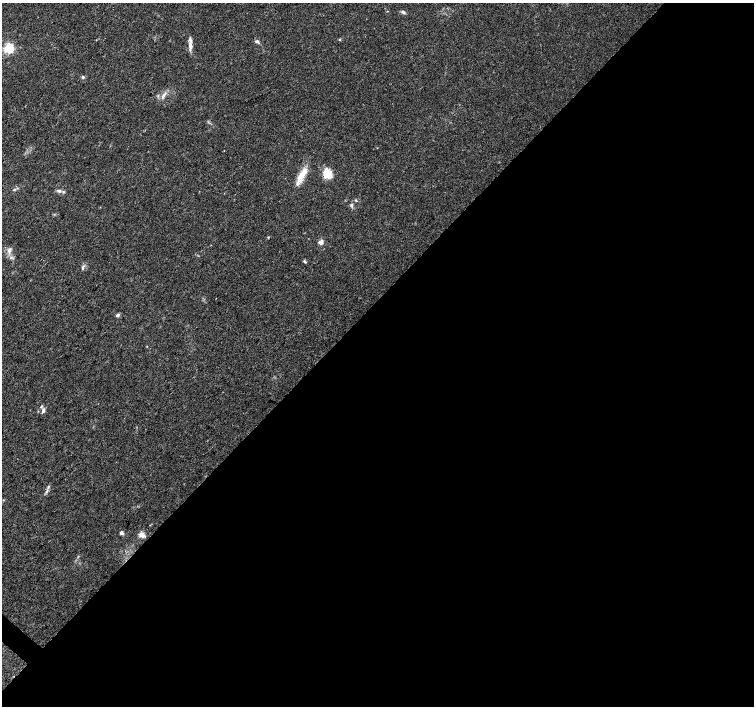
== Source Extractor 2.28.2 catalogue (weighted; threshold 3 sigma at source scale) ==
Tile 12 of 4 x 4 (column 4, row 3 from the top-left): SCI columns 4511-6014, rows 1575-2981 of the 6021 x 6027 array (HDU 1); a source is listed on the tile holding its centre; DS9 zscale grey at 2 x 2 block average (1 PNG px = mean of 2 x 2 image px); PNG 756 x 708 px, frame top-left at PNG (2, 3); no overlay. Shown black and unused: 57% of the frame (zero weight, under 3 of 4 exposures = <1% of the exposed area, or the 3 px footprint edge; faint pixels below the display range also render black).
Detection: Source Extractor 2.28.2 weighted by HDU 2 'WHT'; one run over the whole footprint, this tile lists its part. Background 0.026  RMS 0.0034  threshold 0.0153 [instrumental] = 3 sigma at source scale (4.5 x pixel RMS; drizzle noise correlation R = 1.50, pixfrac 1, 0.0396/0.0396 arcsec/px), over >= 5 px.
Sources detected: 24; all 24 listed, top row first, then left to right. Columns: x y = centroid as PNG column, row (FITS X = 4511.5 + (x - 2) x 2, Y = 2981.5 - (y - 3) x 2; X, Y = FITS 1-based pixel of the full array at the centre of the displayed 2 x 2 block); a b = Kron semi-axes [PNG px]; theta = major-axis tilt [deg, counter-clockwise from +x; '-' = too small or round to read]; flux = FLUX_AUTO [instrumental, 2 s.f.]
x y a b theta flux
403 12 6 4 -26 1.7
339 39 3 3 - 0.73
257 41 5 4 - 1.5
190 46 13 5 -83 4.5
8 48 3 3 - 96
83 77 4 4 - 1.1
164 95 7 3 56 2.4
328 174 12 8 -54 13
302 176 23 7 58 12
14 190 3 2 - 0.63
59 191 6 4 -11 2.3
356 200 4 2 - 0.76
351 205 5 4 - 1.4
268 237 3 3 - 0.55
321 242 3 2 - 9.4
9 250 8 5 73 2.9
305 262 5 3 - 1.1
83 267 7 4 73 1.6
118 315 4 3 - 2
43 410 8 4 76 2.5
48 486 5 2 - 1.2
121 533 4 4 - 1.8
142 535 8 5 -26 4.2
78 556 3 2 - 0.5